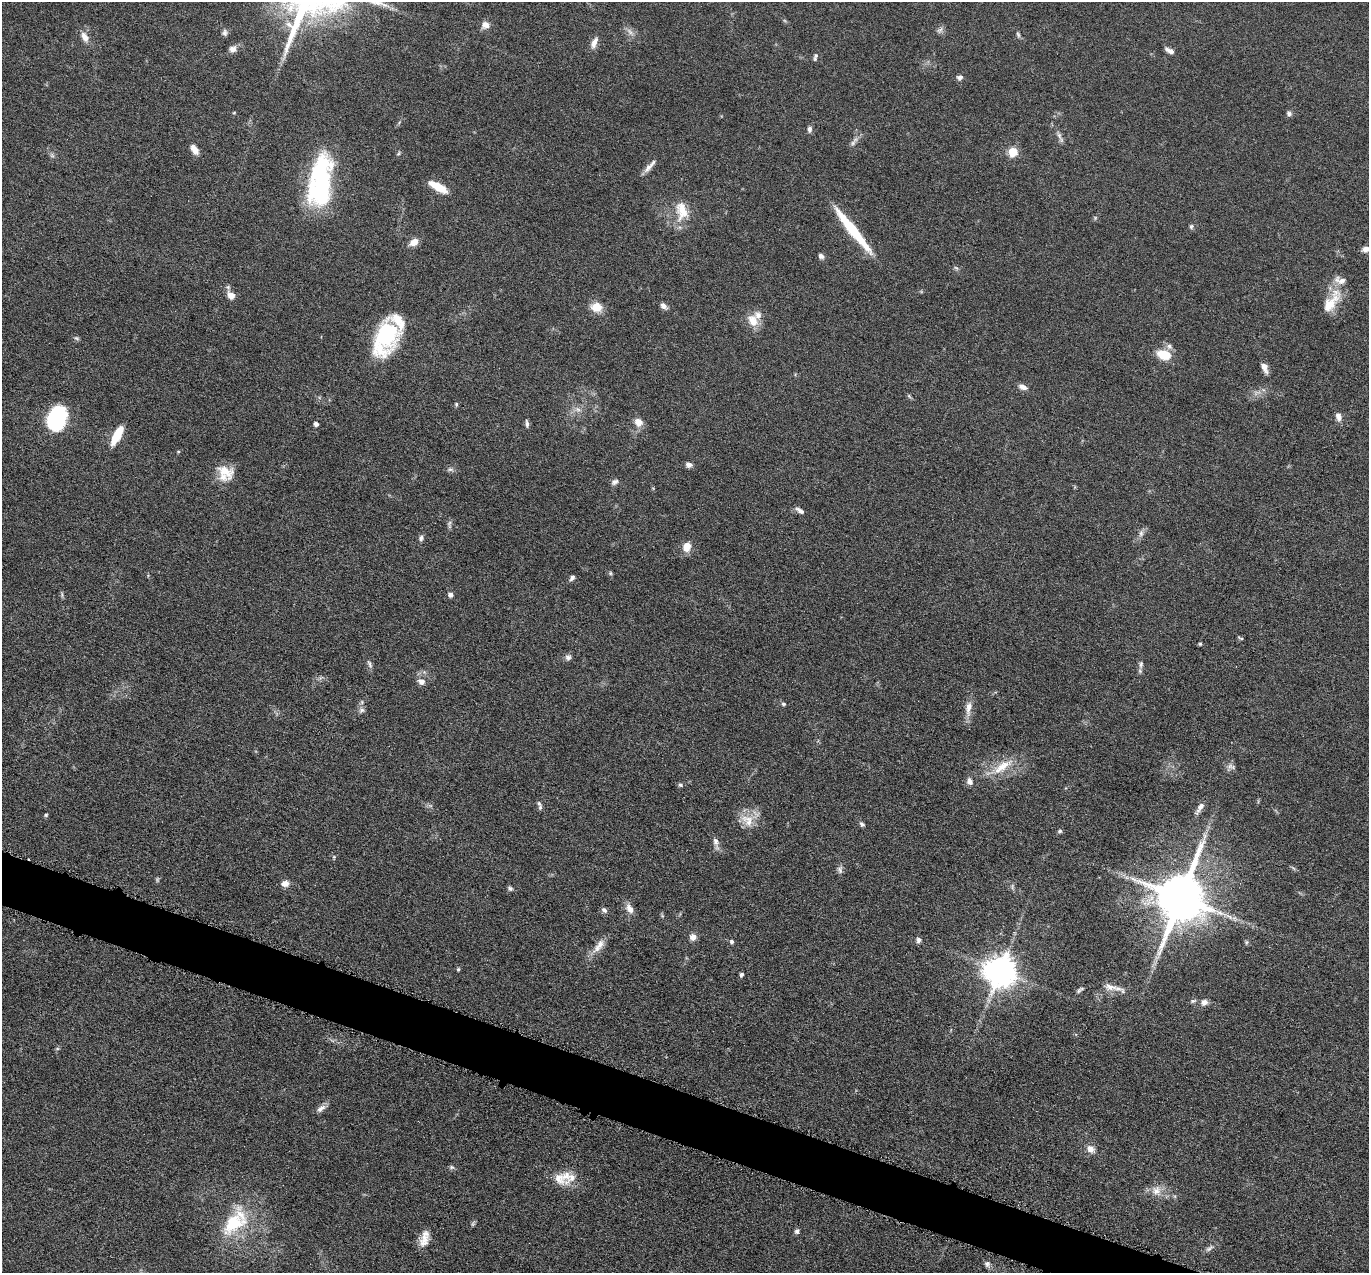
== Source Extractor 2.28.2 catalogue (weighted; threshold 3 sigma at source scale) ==
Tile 6 of 4 x 4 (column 2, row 2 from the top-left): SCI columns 1373-2739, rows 2813-4083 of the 5480 x 5495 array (HDU 1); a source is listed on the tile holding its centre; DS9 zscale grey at full resolution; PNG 1371 x 1275 px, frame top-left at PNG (2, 2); no overlay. Shown black and unused: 3% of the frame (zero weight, under 4 of 8 exposures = <1% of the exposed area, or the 3 px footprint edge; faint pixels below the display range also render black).
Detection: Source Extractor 2.28.2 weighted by HDU 2 'WHT'; one run over the whole footprint, this tile lists its part. Background 0.0445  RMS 0.0037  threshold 0.0153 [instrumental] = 3 sigma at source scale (4.09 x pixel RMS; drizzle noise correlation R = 1.36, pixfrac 0.8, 0.05/0.05 arcsec/px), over >= 5 px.
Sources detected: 124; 3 too faint to see at this stretch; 2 inside a brighter object's white glare — not listed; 8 inside a brighter listed object's ellipse — not listed separately; the other 111 listed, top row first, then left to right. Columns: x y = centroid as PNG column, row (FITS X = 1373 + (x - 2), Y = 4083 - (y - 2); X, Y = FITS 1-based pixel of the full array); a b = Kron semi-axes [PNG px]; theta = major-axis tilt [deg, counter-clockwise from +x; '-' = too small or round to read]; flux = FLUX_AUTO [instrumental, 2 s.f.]
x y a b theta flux
485 25 9 9 - 2.2
940 30 10 5 40 1
630 32 10 5 -55 1.3
225 33 9 7 79 1
1018 35 8 5 -63 0.65
85 37 13 7 -64 2.9
594 42 15 7 68 2.3
233 49 10 9 - 1.7
1169 50 11 5 -28 1.7
815 57 9 4 77 0.79
960 77 7 6 - 1.2
1289 113 7 6 - 0.9
810 129 8 5 -90 1.2
1059 135 12 5 -62 1.4
853 143 9 5 55 1.1
194 149 13 7 -56 2.4
1013 152 5 5 - 15
398 153 6 4 46 0.49
649 166 22 5 48 2.2
322 180 55 27 78 32
440 188 20 9 -35 5.7
682 211 27 16 -82 7.7
1095 218 6 4 73 0.46
1191 226 7 5 -78 0.65
854 231 57 9 -51 18
414 242 11 7 32 3
1366 249 9 6 15 1.8
821 256 7 6 - 1.2
956 268 7 4 -44 0.59
231 295 11 9 -50 2.9
1331 302 36 13 55 8.3
663 306 8 6 -48 1.5
596 307 12 10 -10 4.9
753 321 16 12 -60 4.9
76 338 7 4 -43 0.63
386 338 39 23 69 31
1169 346 8 7 - 1.3
1164 355 13 9 -17 9
1265 368 13 6 -67 2.1
1023 387 11 6 -23 1.8
909 396 7 4 -46 0.53
456 404 6 4 84 0.49
578 409 9 5 -20 1.4
1339 417 9 7 -66 1.9
57 418 20 15 71 39
638 422 11 9 -42 2.9
527 423 11 4 -87 0.96
316 424 5 4 - 1.2
117 435 22 8 62 7.8
178 452 5 3 - 0.33
689 465 8 6 -8 1.4
450 469 9 5 -6 0.9
225 471 25 15 -32 6.6
615 482 9 6 30 1.3
800 511 11 5 -33 1.3
449 524 13 4 -90 0.86
1141 533 9 6 76 1.3
421 538 7 6 - 1
687 547 9 7 73 4.4
610 573 6 4 -90 0.5
572 578 7 5 49 1
450 594 7 6 - 1.2
1241 638 7 3 -21 0.45
1200 644 4 4 - 0.44
568 657 8 7 - 1.2
369 664 12 5 -67 1
1141 664 12 6 81 1.2
421 681 9 7 -26 2.1
784 704 6 5 - 0.63
968 708 21 8 84 3.4
361 710 8 7 - 1.2
1002 766 35 11 33 7.8
1230 766 9 7 27 1.3
970 781 9 7 -63 1.6
680 785 7 5 -17 0.67
539 803 7 5 -64 0.7
1200 807 17 6 58 2.1
46 815 4 4 - 0.53
747 820 21 14 -37 5.8
862 824 8 5 -43 0.8
1060 831 6 5 - 0.59
716 841 12 7 -78 1.7
334 857 5 4 - 0.42
840 869 11 7 -87 1.2
285 883 8 7 - 2.4
510 888 7 6 - 0.79
1181 897 14 12 70 2200
630 909 14 8 -61 2.6
604 910 8 6 -45 0.98
693 937 7 7 - 2.1
918 940 7 6 - 1.1
731 942 5 5 - 0.8
599 946 24 9 52 3.8
458 969 5 4 - 0.43
1000 971 9 9 - 610
741 974 4 4 - 0.92
1110 987 26 9 -17 3.5
1078 991 9 5 52 0.73
1193 1001 7 5 15 0.73
1204 1002 9 8 - 1.9
321 1108 14 6 35 1.8
1091 1149 9 8 - 2.4
452 1167 7 6 - 0.74
559 1178 26 13 -37 5.2
1156 1191 14 13 - 3.8
234 1223 42 25 47 21
473 1224 7 4 89 0.55
797 1231 6 5 - 0.98
424 1239 20 9 74 4
1209 1248 14 6 33 1.3
987 1264 9 7 -49 1.2
Isophote crosses this tile's border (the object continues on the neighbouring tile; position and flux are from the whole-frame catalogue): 1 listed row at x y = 1366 249